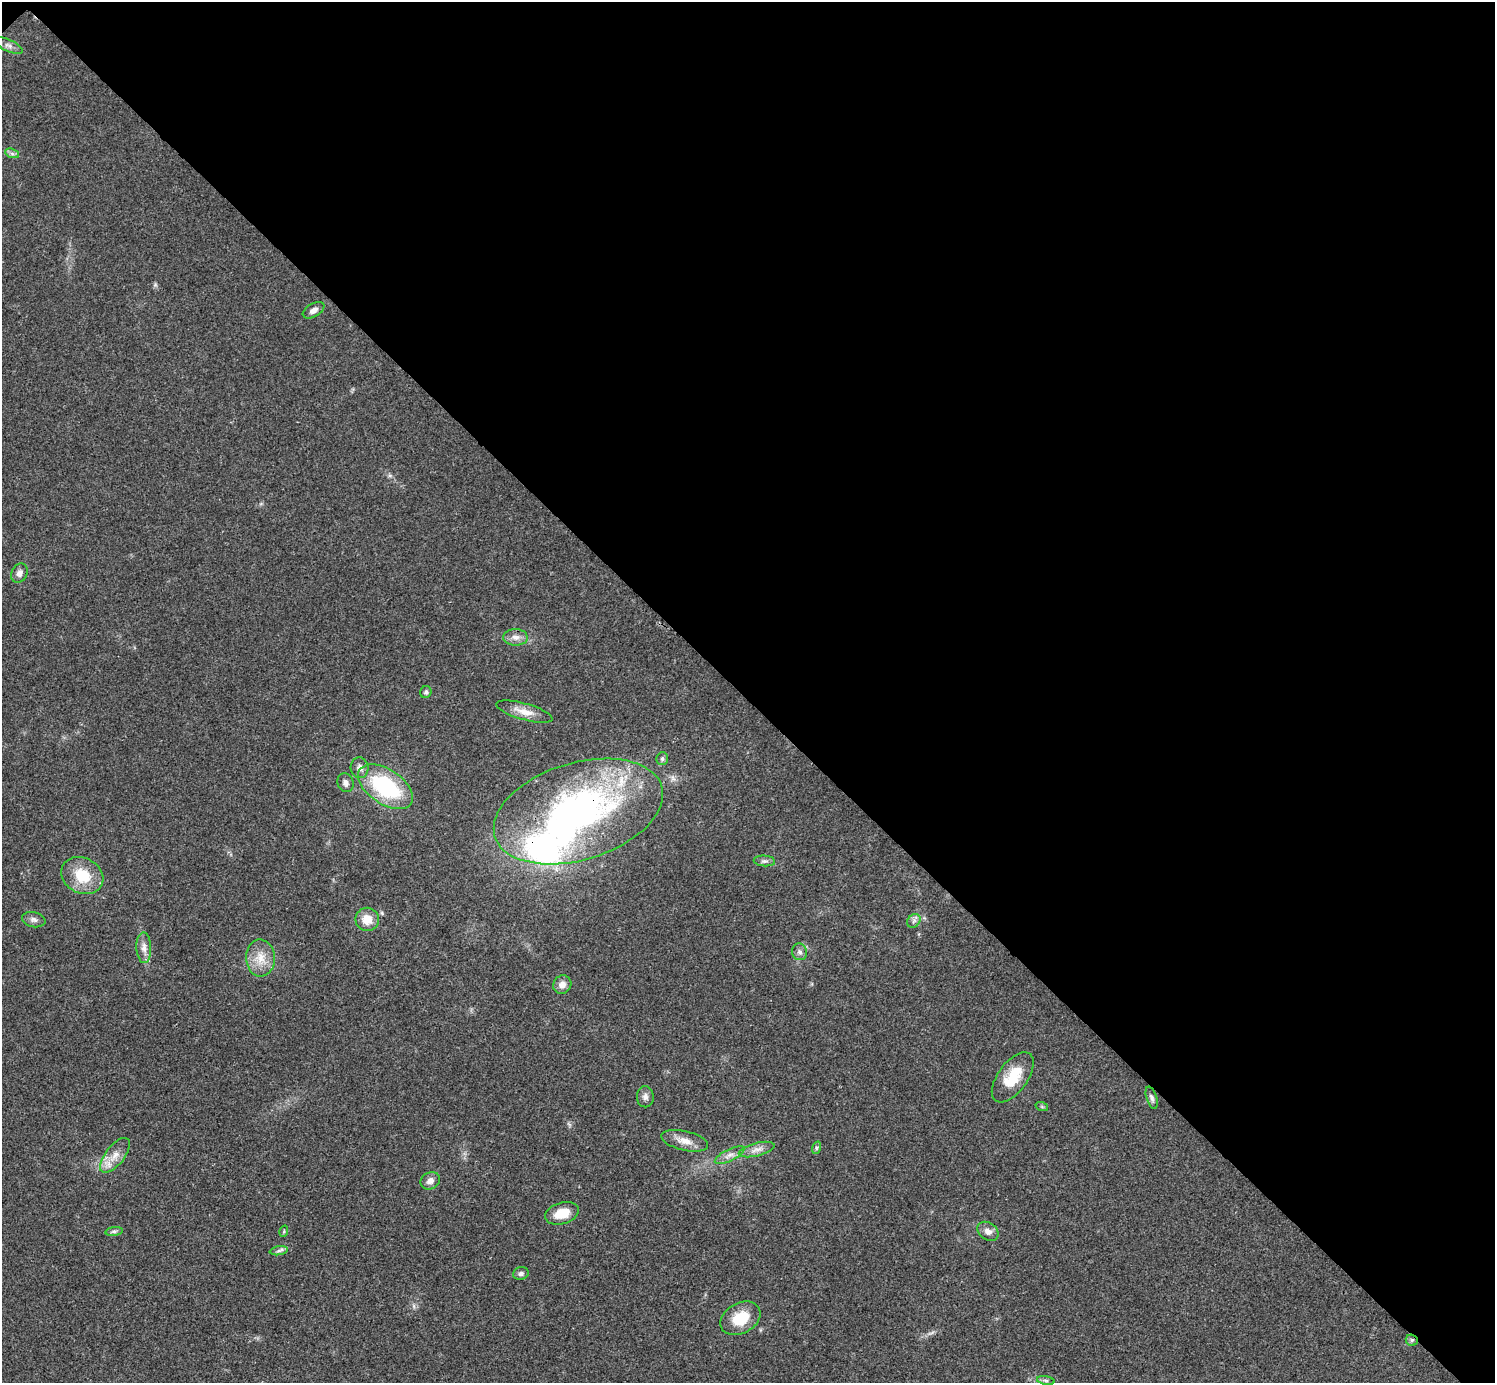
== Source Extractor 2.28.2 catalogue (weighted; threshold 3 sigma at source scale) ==
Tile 3 of 4 x 4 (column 3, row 1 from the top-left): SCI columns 3010-4502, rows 4453-5833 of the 5999 x 5999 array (HDU 1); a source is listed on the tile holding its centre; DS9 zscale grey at full resolution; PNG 1497 x 1385 px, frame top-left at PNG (2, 2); each listed source drawn as its Kron ellipse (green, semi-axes under 4 px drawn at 4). Shown black and unused: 51% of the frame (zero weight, under 3 of 4 exposures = <1% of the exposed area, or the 3 px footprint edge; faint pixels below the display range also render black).
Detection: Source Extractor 2.28.2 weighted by HDU 2 'WHT'; one run over the whole footprint, this tile lists its part. Background 0.0205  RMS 0.0041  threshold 0.0182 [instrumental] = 3 sigma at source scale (4.5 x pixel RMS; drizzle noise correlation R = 1.50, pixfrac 1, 0.05/0.05 arcsec/px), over >= 5 px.
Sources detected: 43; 2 inside a brighter object's white glare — neither listed nor drawn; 1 inside a brighter listed object's ellipse — not listed separately; the other 40 listed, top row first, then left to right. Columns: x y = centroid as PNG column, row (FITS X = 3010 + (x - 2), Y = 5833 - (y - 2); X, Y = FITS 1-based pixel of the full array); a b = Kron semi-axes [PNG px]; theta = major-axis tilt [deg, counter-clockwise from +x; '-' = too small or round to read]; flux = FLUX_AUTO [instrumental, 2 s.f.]
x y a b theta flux
9 45 15 6 -25 2
12 153 7 4 -20 1
314 310 12 6 29 2.1
19 573 10 7 64 2
515 637 12 8 -1 2.7
426 692 6 5 - 0.79
524 712 29 8 -16 5.1
662 759 6 6 - 0.92
360 768 10 9 - 2.3
345 783 9 8 - 1.9
385 787 31 17 -33 39
578 811 87 48 17 150
764 861 11 5 -5 1.2
82 875 22 17 -26 13
367 919 12 11 - 5.9
34 920 12 7 -13 1.7
914 921 7 6 - 1.2
144 948 15 7 -88 2.8
800 952 8 7 - 1.6
260 958 18 14 -87 7
562 984 9 9 - 2.8
1013 1077 29 14 54 12
645 1097 10 8 -88 1.9
1152 1098 11 5 -72 1.3
1042 1107 6 4 -19 0.63
685 1141 24 9 -13 4.5
816 1148 6 4 72 0.73
757 1149 18 6 15 2.9
115 1155 21 9 52 5.1
729 1155 16 6 26 2.5
430 1181 10 8 30 2.3
562 1213 17 10 16 7.9
114 1231 9 4 7 1
284 1231 6 3 73 0.47
988 1231 11 8 -35 2.7
279 1251 9 4 9 1.1
521 1274 8 6 18 1.3
740 1318 21 15 29 11
1412 1340 6 5 - 0.83
1046 1380 9 4 -9 0.96
Overlapping masked pixels (flux is a lower limit): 2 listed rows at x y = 578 811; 1412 1340